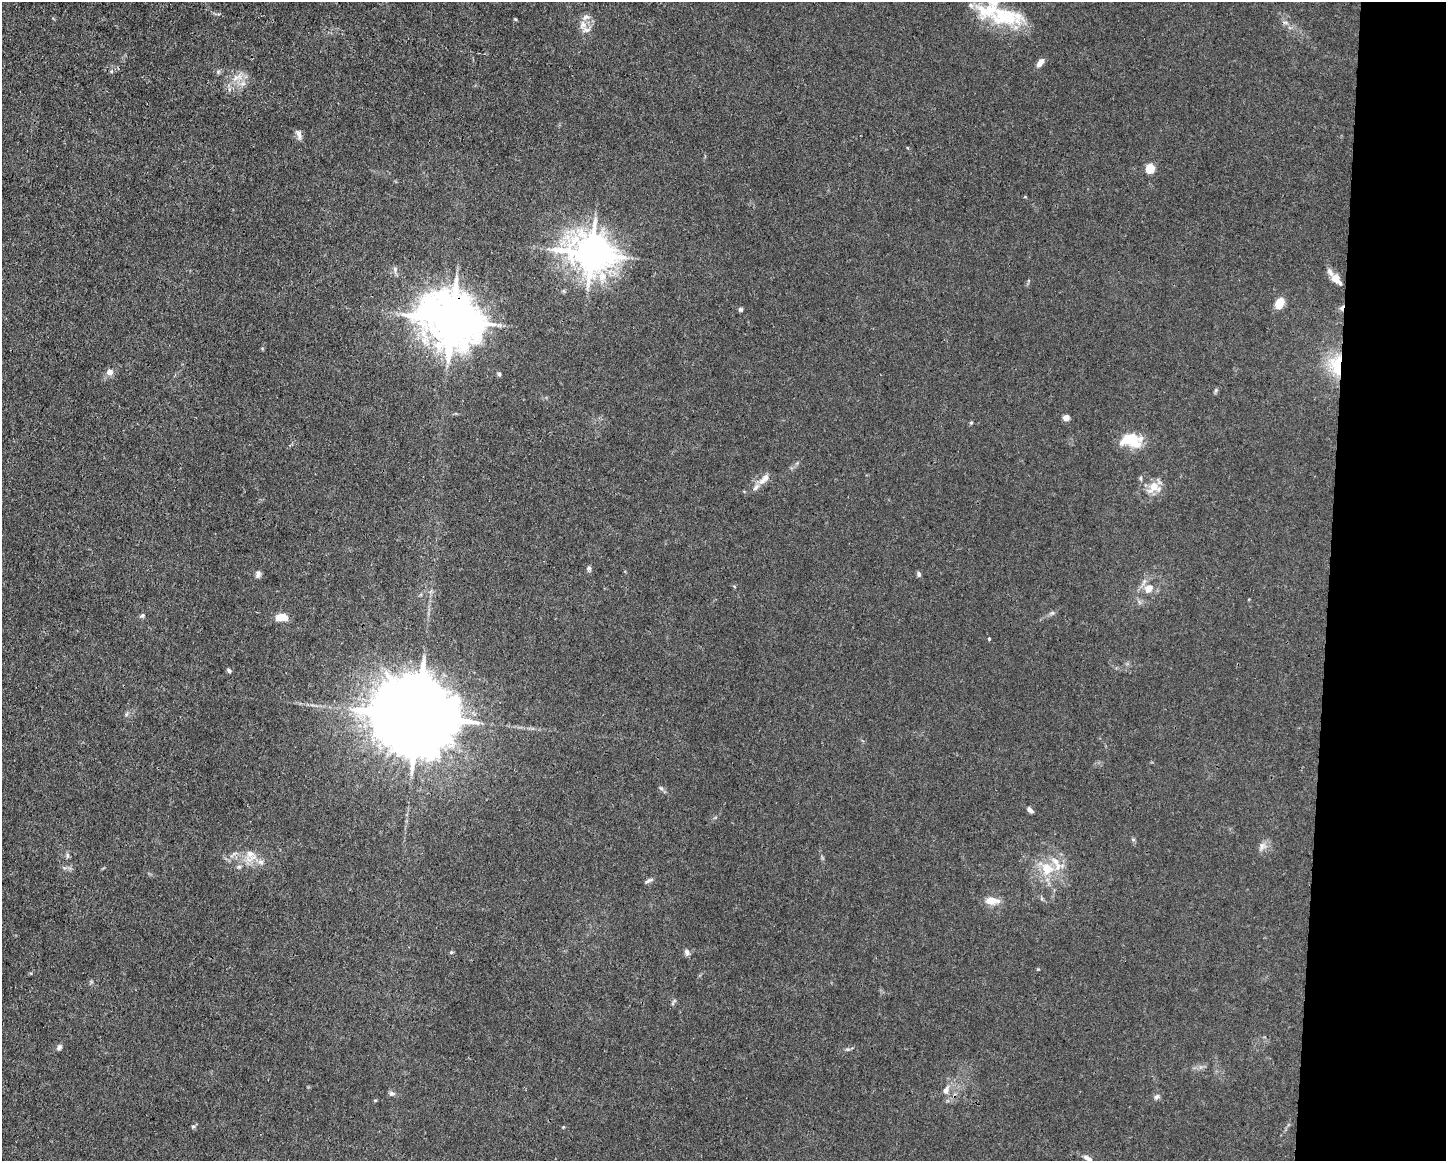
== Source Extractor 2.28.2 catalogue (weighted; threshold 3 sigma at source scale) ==
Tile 9 of 3 x 4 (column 3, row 3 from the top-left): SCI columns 3000-4443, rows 1161-2319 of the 4666 x 4638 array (HDU 1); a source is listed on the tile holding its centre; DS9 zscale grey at full resolution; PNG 1448 x 1163 px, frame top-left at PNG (2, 2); no overlay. Shown black and unused: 8% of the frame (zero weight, under 3 of 4 exposures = <1% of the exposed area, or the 3 px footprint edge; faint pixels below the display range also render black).
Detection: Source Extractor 2.28.2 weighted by HDU 2 'WHT'; one run over the whole footprint, this tile lists its part. Background 0.0154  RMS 0.0025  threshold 0.0113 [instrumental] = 3 sigma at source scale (4.5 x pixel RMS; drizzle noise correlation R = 1.50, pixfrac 1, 0.05/0.05 arcsec/px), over >= 5 px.
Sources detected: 64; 1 inside a brighter object's white glare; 1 cosmic-ray / hot-pixel residue — not listed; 6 inside a brighter listed object's ellipse — not listed separately; the other 56 listed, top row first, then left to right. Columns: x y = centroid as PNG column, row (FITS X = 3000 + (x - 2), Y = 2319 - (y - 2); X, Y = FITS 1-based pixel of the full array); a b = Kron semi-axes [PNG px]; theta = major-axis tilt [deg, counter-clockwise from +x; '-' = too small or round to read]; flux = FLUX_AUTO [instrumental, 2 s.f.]
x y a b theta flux
1001 15 62 19 -15 17
515 19 5 3 - 0.25
1285 22 8 5 -17 0.68
582 24 14 10 84 2.2
1040 63 9 5 55 1.8
218 72 6 4 -74 0.36
236 78 17 7 31 2.3
299 134 13 6 -68 1
1150 168 5 5 - 12
591 253 13 11 -17 670
395 269 8 6 -71 0.73
1336 279 14 8 -48 2.6
1280 303 9 6 61 5.3
741 310 5 5 - 0.45
452 320 17 14 -25 1400
1336 365 30 19 -87 9.7
110 372 8 8 - 1.3
499 374 5 5 - 0.44
1216 390 7 4 71 0.38
1066 418 6 5 - 1.5
971 423 6 3 20 0.28
1129 439 26 14 22 5.3
290 445 4 3 - 0.26
765 478 17 7 46 2
1141 478 7 4 -82 0.34
1154 487 18 14 25 3.7
589 569 7 5 -80 0.58
258 574 9 6 73 0.86
919 574 6 5 - 0.59
1148 588 10 9 - 2.5
1052 613 7 4 18 0.47
142 616 6 5 - 0.51
281 617 15 8 2 2.7
989 639 4 3 - 0.27
229 670 6 4 -46 0.52
126 714 7 4 88 0.43
417 716 26 18 -12 5600
661 788 7 5 -43 0.5
1030 810 8 4 -45 0.9
1133 839 6 4 -1 0.34
1262 846 11 8 73 1.3
67 855 9 4 -90 0.52
250 855 20 13 -89 3.7
1047 869 20 17 -38 6.4
648 881 12 4 30 0.58
992 901 18 10 -3 2.7
451 952 4 4 - 0.29
687 952 8 6 -58 0.82
59 1047 8 6 57 0.66
847 1049 8 4 0 0.44
946 1090 13 7 62 1.4
392 1093 8 6 -13 0.7
1157 1097 8 6 41 0.69
375 1100 5 3 - 0.22
193 1126 5 5 - 0.41
1088 1158 14 6 -33 1.1
Overlapping masked pixels (flux is a lower limit): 3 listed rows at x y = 452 320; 1336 365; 417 716
Isophote crosses this tile's border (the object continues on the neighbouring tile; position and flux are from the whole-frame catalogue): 2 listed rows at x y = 1001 15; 1088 1158